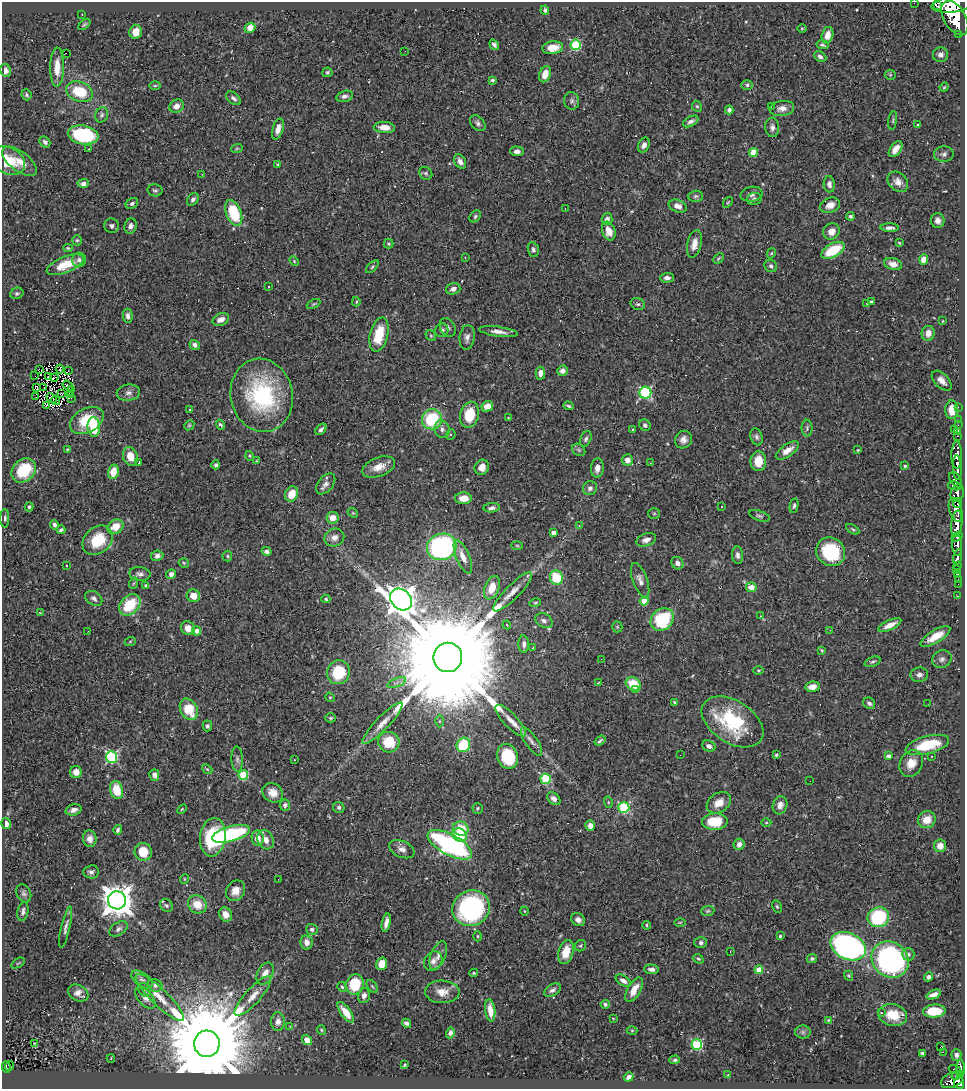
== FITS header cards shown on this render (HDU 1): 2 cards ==
NAXIS1  =                  963
NAXIS2  =                 1087

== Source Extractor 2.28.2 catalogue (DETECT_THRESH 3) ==
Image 963 x 1087 px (HDU 1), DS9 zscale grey, 1 PNG px = 1 image px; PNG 967 x 1091 px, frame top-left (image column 1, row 1087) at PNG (2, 2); each listed source drawn as its Kron ellipse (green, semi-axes under 4 px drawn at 4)
Background 0.499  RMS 0.024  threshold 0.0716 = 3 sigma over >= 5 px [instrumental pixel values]
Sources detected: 443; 2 with non-positive FLUX_AUTO (blend fragments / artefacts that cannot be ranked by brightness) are neither listed nor drawn; the other 441 listed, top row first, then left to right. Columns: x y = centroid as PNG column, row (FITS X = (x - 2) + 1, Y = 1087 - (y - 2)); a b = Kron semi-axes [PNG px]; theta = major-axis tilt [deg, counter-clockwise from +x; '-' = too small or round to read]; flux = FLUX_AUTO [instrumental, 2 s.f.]
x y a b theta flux
914 3 2 2 - 6.5
952 5 20 8 5 2900
937 6 4 2 - 3000
545 10 5 3 - 3.3
82 14 2 2 - 0.96
955 18 19 10 -59 3600
84 24 7 4 41 2.3
250 28 5 5 - 9.5
802 28 4 3 - 1.5
136 32 7 6 - 15
959 34 3 3 - 71
827 35 8 5 76 16
494 45 5 4 - 4.5
576 45 5 5 - 120
822 45 6 4 -12 2.9
553 48 10 6 6 19
405 51 2 2 - 1.8
66 53 2 2 - 13
940 55 7 7 - 7.5
820 57 6 4 -27 4.4
57 67 19 7 90 20
6 70 6 5 - 6
327 72 5 5 - 2.6
545 74 8 5 72 18
890 75 5 5 - 1.9
492 80 4 3 - 2.7
747 85 6 5 - 2.9
155 86 6 4 1 2.2
944 87 4 3 - 1.8
79 92 14 10 -21 52
26 95 5 5 - 2.8
345 96 8 5 15 5.3
233 98 9 5 -37 5.2
572 101 9 7 -82 4.9
176 106 7 6 - 10
697 106 6 4 -65 2.3
771 107 2 2 - 12
782 108 12 7 8 11
729 110 4 4 - 4.5
102 115 8 6 69 3.9
893 120 9 3 82 2.4
691 121 8 5 28 5.8
478 123 9 6 -47 5
918 125 3 3 - 1.7
384 127 10 5 -3 17
772 127 10 7 -85 7.2
278 129 11 5 73 13
83 135 15 9 -9 130
45 142 6 4 -43 5.2
644 145 8 5 64 6.9
237 148 6 3 20 2
88 149 3 2 - 2.1
896 149 9 5 54 13
517 151 7 5 -2 7.2
753 152 4 4 - 33
944 154 10 7 4 6.2
8 161 18 13 -28 36
19 161 20 9 -37 18
460 161 8 5 -58 7.7
278 164 3 3 - 1.6
426 173 7 6 - 3.2
202 174 2 2 - 0.86
898 182 11 9 -43 11
83 183 6 4 5 6.2
829 184 8 5 -85 6.5
155 190 7 6 - 3.5
752 194 11 7 10 7
695 196 7 5 2 3.4
193 199 7 5 53 4.8
754 199 7 6 - 3.9
728 202 6 3 54 1.4
132 203 6 5 - 4.1
830 205 10 7 23 14
678 206 9 6 -22 11
565 208 2 2 - 1.3
234 213 13 7 -69 82
475 216 7 5 47 3.1
850 216 4 3 - 3.1
607 219 6 5 - 7.3
938 220 7 7 - 6.5
112 226 7 7 - 5
131 226 7 6 - 7.1
890 228 9 4 -1 5.5
609 231 9 6 -73 16
831 232 8 8 - 12
77 240 5 4 - 2.3
899 243 4 3 - 1.5
389 244 5 5 - 2.4
694 244 14 7 78 13
68 248 4 4 - 1.9
533 250 7 5 -73 4.9
833 250 13 7 29 52
771 253 5 4 - 1.7
465 257 3 2 - 1.2
719 258 6 3 45 2.1
79 260 7 7 - 5.2
924 260 5 4 - 18
294 261 5 3 - 1.7
893 264 9 6 -15 11
65 265 19 8 21 34
771 266 7 6 - 3.9
372 267 8 4 46 2.7
667 278 7 4 3 6.4
268 287 3 2 - 2.5
453 289 7 5 17 6.6
17 293 7 5 24 3.2
356 302 4 3 - 1.9
871 302 4 3 - 2.6
867 303 3 2 - 3.9
313 304 7 4 27 2.1
638 304 7 5 -16 3.9
128 316 7 5 -87 7.1
221 319 9 6 24 11
943 321 4 2 - 1
448 328 10 7 -59 5.6
442 330 7 6 - 5.5
498 332 19 5 -8 11
928 333 7 6 - 14
379 335 17 9 76 47
431 336 6 4 -55 2.2
467 337 12 7 83 8.2
195 345 5 4 - 6.2
60 369 4 2 - 1.3
39 370 4 2 - 4.5
68 371 2 2 - 1.5
562 371 5 5 - 8.7
540 373 6 4 -88 8.7
35 376 3 2 - 2.2
49 376 4 2 - 1.3
54 377 4 2 - 1
942 381 12 7 -45 11
68 386 6 2 -35 0.77
44 387 2 2 - 0.84
37 388 3 2 - 2.3
71 390 3 2 - 1.3
128 393 11 8 7 8.1
645 393 6 6 - 190
61 394 3 2 - 1.2
71 394 3 2 - 5.2
262 395 37 31 -77 180
36 397 2 2 - 20
52 398 6 2 -28 0.68
71 398 2 2 - 0.87
56 400 5 3 - 0.98
46 405 3 2 - 1
487 406 6 5 - 15
568 406 5 3 - 2.5
958 407 2 2 - 9.7
190 410 3 3 - 1.5
952 410 9 6 88 21
469 415 13 9 75 44
508 418 3 3 - 0.87
432 419 10 10 - 94
958 419 2 2 - 9.8
87 421 18 12 29 60
189 425 5 4 - 2.2
221 425 5 3 - 3.2
645 425 6 5 - 3.4
958 425 2 2 - 9.5
94 427 10 6 -87 56
807 428 8 5 -90 3.3
321 429 6 4 47 4.2
442 429 9 7 -70 6.8
633 429 3 2 - 1.8
954 429 3 2 - 48
958 432 4 3 - 41
451 435 5 4 - 2.4
958 436 3 2 - 19
756 437 9 6 -71 4.5
586 439 8 5 68 4.1
683 440 9 8 - 9
67 449 3 3 - 1.5
579 450 7 5 -36 3.4
787 450 13 6 35 14
858 450 3 2 - 1.5
957 455 14 5 -90 980
250 456 5 3 - 1.6
130 457 9 7 -68 21
627 460 5 5 - 14
257 461 4 3 - 1.6
758 461 10 7 88 27
138 463 3 2 - 5.5
650 463 2 2 - 2.7
216 465 4 4 - 3.3
905 466 3 3 - 2.1
379 467 17 9 21 19
482 467 8 7 - 15
597 468 9 6 83 11
957 468 12 4 -87 860
24 470 13 10 45 68
113 472 7 5 76 25
956 480 9 5 -57 350
326 484 12 7 49 8.1
955 486 7 3 -12 290
590 488 7 6 - 6
957 493 9 6 72 510
291 494 8 6 64 27
463 498 8 6 3 17
958 503 5 3 - 220
722 506 3 2 - 2.8
794 506 7 4 80 2.8
29 507 4 3 - 2.7
492 508 8 4 6 4.8
956 510 12 6 -73 970
353 513 5 4 - 2
654 513 5 5 - 2.3
759 516 11 5 -18 3.5
5 518 9 4 -89 3.8
332 518 6 6 - 17
957 524 13 5 84 1600
54 525 5 4 - 4
579 525 4 4 - 1.5
115 527 8 6 34 25
853 529 7 4 -32 2.4
61 530 4 3 - 3.1
553 533 4 4 - 12
957 536 6 4 35 370
334 537 10 8 24 11
98 540 16 13 43 53
646 540 10 6 20 8.5
517 545 5 3 - 1.7
957 545 11 5 -89 810
442 547 15 13 18 270
266 551 5 4 - 5.5
831 552 15 13 -41 88
738 555 9 5 -84 6.3
157 556 6 5 - 5.7
227 556 5 4 - 2.2
463 557 18 6 -67 17
957 557 8 4 76 220
184 563 5 5 - 2.1
677 563 6 5 - 6.1
66 565 3 3 - 2.3
957 565 3 3 - 93
956 569 3 2 - 7.6
140 574 10 7 -6 6.6
171 574 5 4 - 7
957 574 4 3 - 62
556 578 7 6 - 57
958 579 2 2 - 6.1
640 580 18 7 -70 10
134 583 6 3 70 1.5
958 584 2 2 - 6.7
146 585 4 3 - 2.7
751 587 5 5 - 16
492 588 12 7 69 25
513 592 26 7 45 17
193 596 7 6 - 16
958 596 2 2 - 7.3
94 598 9 6 -37 6.2
326 599 4 4 - 1.9
401 599 12 9 -43 2500
644 601 4 4 - 26
535 603 5 4 - 1.9
130 605 12 9 45 58
40 613 3 2 - 1.4
761 616 4 3 - 1.3
662 619 12 10 43 110
544 621 9 6 -28 6.5
507 625 4 3 - 1.4
890 625 12 5 25 14
617 627 5 5 - 2
188 628 7 6 - 16
830 630 3 2 - 2.2
88 631 3 2 - 1.3
197 631 4 4 - 8.1
935 636 17 6 31 25
130 642 6 3 21 1.8
524 644 9 5 -88 6.2
533 648 3 2 - 2.3
822 650 3 2 - 2.3
448 657 14 14 - 95000
601 659 2 2 - 2.6
942 659 10 8 26 6.2
873 662 8 4 20 3.1
758 670 5 3 - 1.6
338 672 12 11 - 57
919 675 9 7 8 6.3
397 683 10 3 21 3.8
598 683 4 2 - 1.1
633 684 8 6 -30 44
812 687 7 5 8 16
635 689 4 3 - 5.3
330 697 5 4 - 2
675 702 4 3 - 2.2
869 703 6 5 - 4.7
928 704 2 2 - 0.83
189 709 11 8 -61 44
331 718 5 4 - 2.4
439 721 6 4 89 2.5
511 721 21 7 -46 17
732 722 34 21 -33 130
382 723 28 6 46 19
207 726 5 4 - 3.7
600 741 6 3 37 2.9
389 742 11 10 - 43
532 742 16 6 -56 8.2
463 745 7 6 - 75
927 745 22 9 15 62
709 746 7 5 -24 6.8
680 755 2 2 - 1.6
776 755 3 3 - 2.2
507 756 12 10 -67 69
889 756 4 3 - 4.9
931 756 3 2 - 1.6
112 757 6 5 - 180
237 759 13 5 -87 6.4
294 760 3 2 - 2.6
911 763 14 11 62 21
207 769 6 4 -41 2
76 772 6 6 - 12
154 775 6 4 -78 8.5
243 775 5 5 - 93
546 779 5 5 - 100
810 781 2 2 - 2
117 790 9 6 -76 38
273 793 11 9 -38 17
554 799 7 5 -43 7
608 802 6 3 -73 1.9
719 803 13 9 33 19
285 805 5 5 - 5.1
780 805 9 7 72 11
339 807 6 5 - 3.7
624 807 5 5 - 170
478 808 5 5 - 2.5
182 809 6 3 44 1.8
74 810 8 5 17 7.7
927 820 9 8 - 23
715 822 12 8 2 48
766 823 5 3 - 1.4
6 824 6 4 -73 12
590 826 5 4 - 9
461 829 8 7 - 38
118 830 5 4 - 3.6
231 834 19 7 15 190
460 835 8 6 -31 38
213 837 19 13 82 100
258 838 7 6 - 16
90 839 8 7 - 9.1
266 840 10 7 -64 12
739 844 6 5 - 7.8
450 845 24 10 -28 390
940 846 6 6 - 12
402 849 13 8 -23 9.1
143 852 9 8 - 39
91 872 8 6 5 5.9
184 879 5 3 - 1.2
278 879 2 2 - 1.7
235 891 11 9 57 14
24 893 9 7 -62 5
117 900 9 9 - 2900
197 904 10 8 -36 26
166 905 7 6 - 4.4
777 906 6 4 -63 2.6
471 908 19 17 30 310
23 911 10 5 80 5.2
524 911 4 3 - 1.1
708 911 7 5 4 2.6
225 914 7 6 - 13
878 917 11 10 - 120
578 920 7 6 - 7
386 922 9 4 77 9.8
680 922 6 3 1 1.9
647 925 4 3 - 2.2
66 927 21 4 77 6.6
118 929 10 6 33 5.3
312 929 6 5 - 4.1
477 936 5 3 - 1.9
780 936 3 3 - 1.8
307 942 7 6 - 8.3
701 943 6 5 - 4.8
580 946 6 5 - 2.6
848 946 18 13 -26 560
730 951 3 2 - 3.3
566 952 12 7 74 30
908 954 6 6 - 3.7
438 955 15 7 67 9.6
812 958 5 4 - 3.4
698 959 5 4 - 2.4
890 960 19 17 -41 410
433 961 10 8 54 8
18 963 7 3 32 1.8
381 964 6 5 - 21
651 969 7 4 -4 6.4
759 970 4 4 - 27
474 973 4 3 - 2
265 974 12 7 62 15
848 976 5 4 - 2
928 977 4 4 - 5.5
142 979 12 6 -35 7.2
623 981 8 5 -33 6.7
355 984 10 8 71 67
155 985 7 6 - 5.4
372 986 7 3 -54 2.1
342 987 5 4 - 2.3
145 990 7 6 - 4.7
552 990 9 5 31 5.3
634 990 13 6 60 18
442 992 17 11 -2 19
78 993 11 8 -27 10
934 994 7 4 21 9.6
253 996 25 7 48 21
364 996 7 6 - 6.9
145 998 13 7 -47 9.2
160 998 33 8 -44 31
605 1004 4 4 - 2.8
490 1010 11 5 -83 19
934 1011 11 6 4 45
346 1012 12 5 -54 20
881 1013 3 3 - 1.5
893 1015 14 10 -14 34
613 1018 3 2 - 1.1
828 1020 4 3 - 1.6
278 1022 9 7 -90 8.5
406 1023 5 4 - 4.8
290 1026 3 2 - 1
321 1030 5 3 - 1.7
632 1030 5 3 - 1.5
803 1032 8 6 -1 4.4
450 1033 5 4 - 4.7
307 1040 5 4 - 13
34 1043 3 2 - 1.1
207 1044 13 13 - 48000
697 1044 5 5 - 140
941 1046 4 2 - 26
943 1052 2 2 - 2400
922 1053 3 3 - 4
956 1055 6 5 - 6
111 1059 4 3 - 1.4
675 1060 5 4 - 3
404 1065 3 2 - 1.8
9 1066 5 4 - 17
6 1067 6 2 -84 49
960 1069 9 3 -89 120
955 1070 6 2 -19 9.6
960 1074 4 3 - 120
728 1075 3 3 - 1.8
956 1076 4 2 - 61
629 1077 5 4 - 4.2
952 1080 12 7 24 500
959 1083 6 5 - 350
At the frame edge (FLAGS 8, measured only in part): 3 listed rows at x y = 914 3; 952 5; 937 6
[2 non-positive-flux detections neither listed nor drawn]